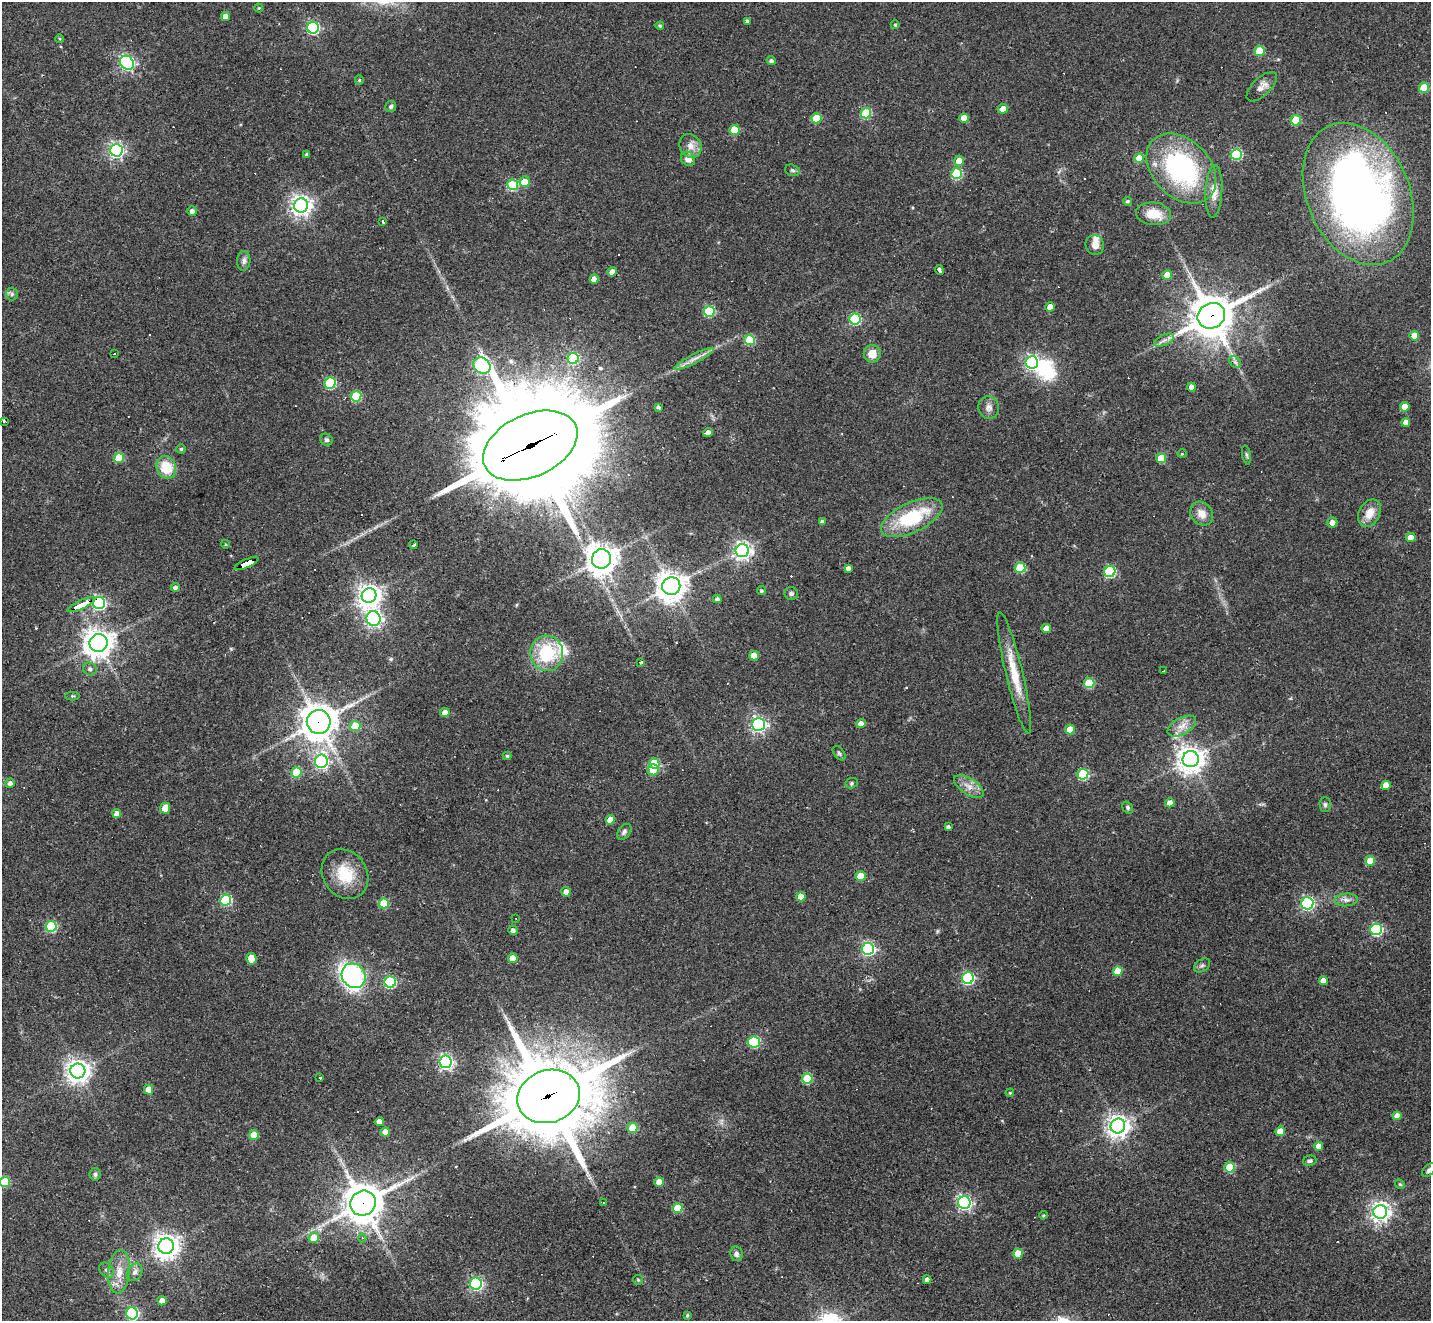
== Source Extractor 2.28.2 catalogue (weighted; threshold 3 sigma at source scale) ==
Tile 7 of 4 x 4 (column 3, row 2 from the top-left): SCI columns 2861-4289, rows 2921-4239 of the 5719 x 5707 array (HDU 1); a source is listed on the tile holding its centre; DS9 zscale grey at full resolution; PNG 1433 x 1323 px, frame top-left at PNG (2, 2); each listed source drawn as its Kron ellipse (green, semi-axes under 4 px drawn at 4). Shown black and unused: <1% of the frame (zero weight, under 2 of 3 exposures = <1% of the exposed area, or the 3 px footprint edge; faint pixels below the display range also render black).
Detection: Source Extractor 2.28.2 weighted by HDU 2 'WHT'; one run over the whole footprint, this tile lists its part. Background 0.0432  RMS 0.005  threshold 0.0224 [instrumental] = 3 sigma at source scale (4.5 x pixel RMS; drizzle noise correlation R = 1.50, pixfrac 1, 0.05/0.05 arcsec/px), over >= 5 px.
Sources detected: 223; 1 inside a brighter object's white glare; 18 cosmic-ray / hot-pixel residue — neither listed nor drawn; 2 inside a brighter listed object's ellipse — not listed separately; the other 202 listed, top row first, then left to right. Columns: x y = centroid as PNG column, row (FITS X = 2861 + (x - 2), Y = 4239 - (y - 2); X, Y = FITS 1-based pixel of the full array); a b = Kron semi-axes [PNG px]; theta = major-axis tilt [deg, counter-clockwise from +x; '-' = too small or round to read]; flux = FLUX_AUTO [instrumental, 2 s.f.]
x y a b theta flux
259 8 4 4 - 0.51
225 16 4 4 - 4.2
747 21 4 3 - 1
895 25 4 4 - 0.54
660 26 4 4 - 0.54
313 28 6 6 - 69
60 39 4 3 - 0.46
1259 51 5 5 - 17
771 61 4 4 - 1.3
127 63 8 6 -43 110
359 80 5 4 - 0.59
1262 87 19 9 44 3.8
1424 88 5 5 - 15
391 106 5 5 - 1.1
1003 109 5 4 - 3.8
866 113 5 5 - 34
816 118 5 5 - 16
964 118 5 4 - 6.6
1296 120 5 5 - 15
734 130 5 5 - 13
691 146 12 10 -57 4.2
116 150 6 6 - 140
307 154 4 3 - 0.88
1236 154 5 5 - 39
1139 158 5 4 - 9.2
688 159 7 6 - 3.9
959 161 5 5 - 5.9
1181 168 40 28 -45 78
792 170 7 5 -16 1
957 174 5 5 - 34
525 182 5 5 - 8.8
513 185 5 5 - 31
1214 191 26 8 87 5.8
1358 194 74 51 -66 360
1127 201 4 4 - 0.9
301 206 7 7 - 280
192 211 5 4 - 2
1154 214 17 11 -7 9.7
383 222 4 3 - 1.5
1095 245 10 9 - 3.2
244 261 10 6 85 1.8
939 270 5 3 - 5.7
612 272 5 4 - 2.9
1167 275 5 4 - 7.9
594 279 4 4 - 3.8
12 294 6 6 - 1.1
1050 307 5 4 - 5.5
709 311 5 5 - 36
1211 316 14 12 30 1600
855 319 5 5 - 41
1414 336 5 5 - 8.4
749 340 5 5 - 26
1164 340 11 5 25 2
114 353 2 2 - 0.63
872 354 8 8 - 6.5
573 358 5 5 - 32
694 359 22 4 27 3.6
1032 362 6 6 - 100
1235 362 7 5 -45 1.2
482 365 9 7 -35 110
330 383 6 5 - 40
1192 387 4 4 - 4.2
356 396 5 5 - 28
658 407 3 3 - 1
1405 407 4 4 - 6.8
989 408 11 10 - 2.7
4 421 4 3 - 3
1406 422 4 4 - 3
708 433 5 4 - 3.1
326 440 6 5 - 1.1
530 446 50 31 25 14000
181 449 4 4 - 0.7
1182 454 4 4 - 0.49
1246 455 9 4 -79 0.93
119 458 5 5 - 18
1161 458 5 5 - 13
166 467 11 9 -67 13
1369 513 14 10 63 6.4
1202 514 12 10 -52 5
912 518 33 15 25 33
822 522 4 4 - 2.1
1332 522 5 5 - 2.9
1411 538 5 4 - 6.3
225 544 4 3 - 0.43
413 545 4 3 - 2.4
742 551 7 6 - 200
601 559 10 9 - 660
246 564 13 4 25 120
848 568 4 4 - 1.8
1020 568 5 5 - 21
1110 571 6 5 - 45
671 586 9 9 - 670
175 587 4 4 - 1.6
761 591 4 4 - 0.86
791 593 7 6 - 1.2
369 595 7 7 - 390
717 599 4 4 - 1.5
99 603 6 6 - 87
81 605 15 3 25 160
374 619 7 7 - 140
1046 628 5 4 - 5
98 643 9 9 - 580
547 653 18 16 -82 26
754 656 5 4 - 7.3
641 662 4 3 - 1
90 669 7 6 - 1.5
1164 671 3 3 - 1.3
1014 673 62 8 -77 15
1089 683 5 5 - 22
72 696 7 4 0 0.66
445 712 5 4 - 4.1
319 722 12 12 - 880
861 724 5 4 - 3.4
758 725 6 6 - 140
355 726 5 5 - 12
1182 726 15 8 28 4.4
1070 729 5 5 - 8.9
839 753 8 5 -52 1.1
507 756 4 4 - 0.68
1191 759 8 8 - 520
321 761 7 6 - 100
654 764 5 5 - 23
653 770 5 5 - 6.6
297 772 5 5 - 22
1083 774 5 5 - 36
10 783 5 4 - 2.1
851 783 6 5 - 0.89
1386 785 5 4 - 7.5
969 786 17 8 -34 4.4
1170 803 5 4 - 3.9
1325 805 7 5 -89 1.1
1128 807 6 4 -55 0.87
165 808 5 5 - 6.7
117 814 4 4 - 4.4
610 820 5 4 - 5.4
948 827 4 3 - 1.1
624 832 9 6 53 1.4
1370 861 5 5 - 12
345 874 26 22 -56 17
861 876 5 4 - 13
566 892 5 4 - 2.7
801 897 5 4 - 7.5
226 900 5 5 - 46
1346 900 12 6 4 2.3
384 903 5 5 - 20
1307 903 6 6 - 89
516 919 2 2 - 0.39
51 926 5 5 - 39
1376 929 6 6 - 60
513 930 5 4 - 1.7
868 949 6 6 - 89
513 958 5 5 - 8.7
251 959 6 5 - 9.4
1202 965 9 6 36 1.2
1118 971 5 4 - 10
354 976 13 11 -50 130
968 978 6 6 - 73
1323 981 4 4 - 3.9
390 982 6 6 - 50
754 1042 6 5 - 40
446 1062 6 6 - 110
78 1071 7 7 - 400
320 1077 3 3 - 1.1
807 1078 5 5 - 23
148 1090 5 4 - 6.8
1010 1093 4 3 - 0.49
548 1096 32 26 18 5200
1397 1116 4 4 - 4
379 1122 5 4 - 4.8
1118 1126 7 7 - 380
633 1128 5 5 - 15
1280 1131 5 4 - 7.7
385 1132 4 4 - 4.8
254 1135 5 5 - 9
1319 1146 4 4 - 5.5
1310 1161 7 5 13 1.1
1230 1167 5 5 - 23
1429 1170 8 5 47 1.4
95 1174 6 5 - 1.1
5 1182 5 5 - 21
659 1182 5 4 - 6.1
1400 1184 5 4 - 0.6
363 1203 13 12 - 1200
604 1203 3 3 - 0.93
964 1203 6 6 - 110
678 1208 5 5 - 14
1380 1212 7 7 - 280
1043 1215 4 3 - 0.54
314 1238 5 5 - 9.9
362 1238 4 4 - 0.59
166 1246 8 7 - 470
736 1254 7 6 - 1.8
1018 1254 5 5 - 10
107 1270 8 6 -48 1.6
119 1272 21 11 84 7.9
135 1272 9 7 57 2.2
638 1280 5 4 - 0.52
927 1280 4 4 - 2.8
476 1284 6 6 - 86
162 1301 5 4 - 3.2
132 1313 6 6 - 71
687 1315 4 4 - 0.76
Overlapping masked pixels (flux is a lower limit): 8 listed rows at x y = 1211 316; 530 446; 246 564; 99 603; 81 605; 319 722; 548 1096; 363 1203
Isophote crosses this tile's border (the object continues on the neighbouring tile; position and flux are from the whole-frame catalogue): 2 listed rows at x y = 1429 1170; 5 1182